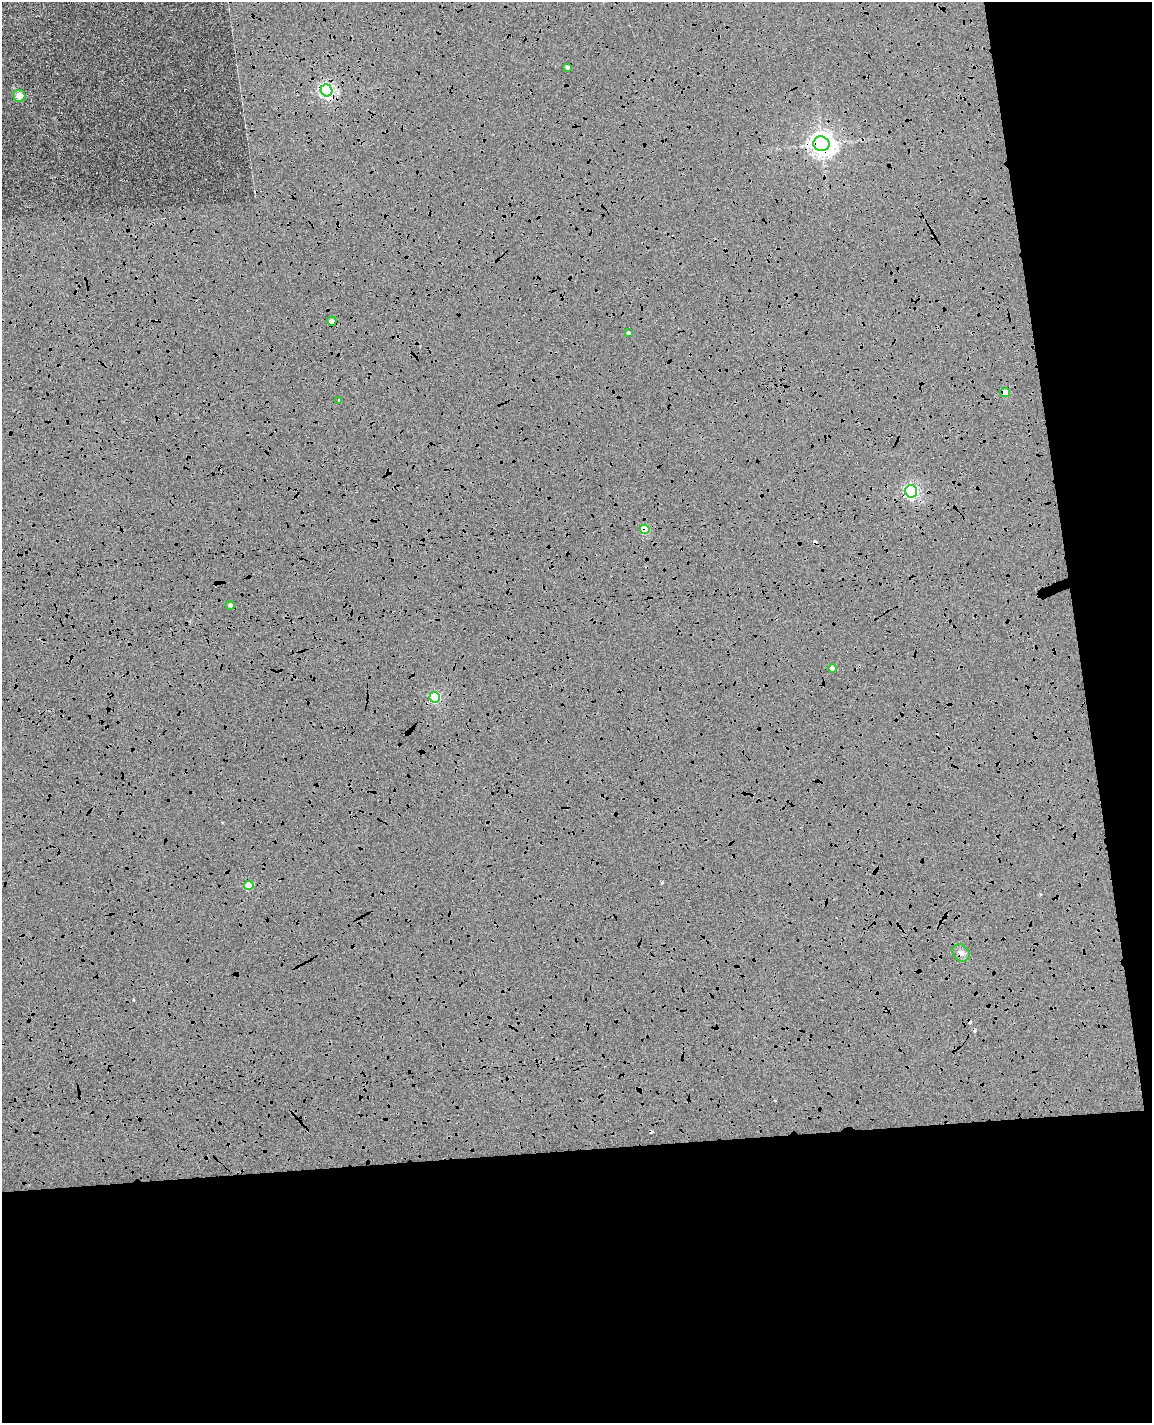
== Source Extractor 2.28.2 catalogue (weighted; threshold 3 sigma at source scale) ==
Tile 12 of 4 x 3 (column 4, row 3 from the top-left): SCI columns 3508-4657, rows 139-1559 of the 4714 x 4645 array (HDU 1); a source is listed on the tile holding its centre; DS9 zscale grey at full resolution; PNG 1154 x 1425 px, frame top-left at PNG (2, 2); each listed source drawn as its Kron ellipse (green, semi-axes under 4 px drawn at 4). Shown black and unused: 26% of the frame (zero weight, under 4 of 8 exposures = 6% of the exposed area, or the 3 px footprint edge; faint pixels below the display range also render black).
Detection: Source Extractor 2.28.2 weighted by HDU 2 'WHT'; one run over the whole footprint, this tile lists its part. Background 0.00602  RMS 0.0054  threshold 0.022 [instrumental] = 3 sigma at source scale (4.09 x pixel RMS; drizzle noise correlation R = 1.36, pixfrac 0.8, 0.05/0.05 arcsec/px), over >= 5 px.
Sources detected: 22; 7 cosmic-ray / hot-pixel residue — neither listed nor drawn; the other 15 listed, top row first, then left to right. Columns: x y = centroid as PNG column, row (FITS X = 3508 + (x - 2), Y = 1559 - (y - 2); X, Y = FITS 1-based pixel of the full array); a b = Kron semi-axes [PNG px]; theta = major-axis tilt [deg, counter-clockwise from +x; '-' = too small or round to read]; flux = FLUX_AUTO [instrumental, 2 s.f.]
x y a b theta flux
568 67 4 3 - 1.2
327 90 6 5 - 110
19 96 6 6 - 6.7
821 144 8 7 - 400
332 321 4 4 - 2.2
628 333 3 3 - 0.86
1005 392 5 4 - 4.8
339 400 3 3 - 0.61
911 491 6 6 - 78
645 529 5 4 - 13
230 605 4 4 - 1.2
832 668 4 4 - 2.8
435 697 5 5 - 35
249 885 5 4 - 14
961 953 9 8 - 2.2
Overlapping masked pixels (flux is a lower limit): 6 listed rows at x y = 327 90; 821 144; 332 321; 1005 392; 645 529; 961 953